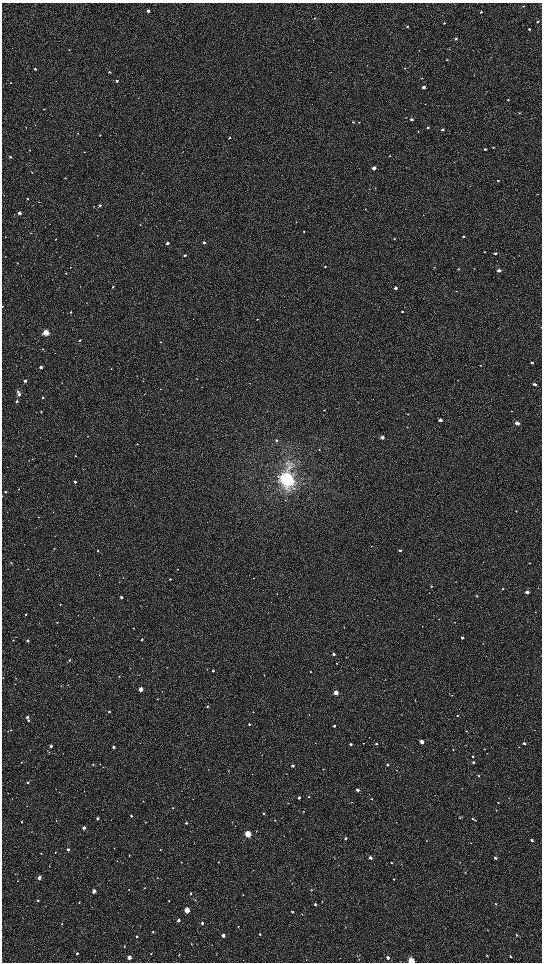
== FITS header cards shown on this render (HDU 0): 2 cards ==
NAXIS1  =                 1080 / length of data axis 1
NAXIS2  =                 1920 / length of data axis 2

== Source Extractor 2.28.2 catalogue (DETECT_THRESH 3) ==
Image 1080 x 1920 px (HDU 0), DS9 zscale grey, zoomed out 1/2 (1 PNG px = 2 x 2 image px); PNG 544 x 964 px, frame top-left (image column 1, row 1919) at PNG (2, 3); no overlay
Background 105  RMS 68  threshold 203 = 3 sigma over >= 5 px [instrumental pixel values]
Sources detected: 313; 13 cannot appear on this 1/2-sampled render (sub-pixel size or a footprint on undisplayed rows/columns) and are not listed; the other 300 listed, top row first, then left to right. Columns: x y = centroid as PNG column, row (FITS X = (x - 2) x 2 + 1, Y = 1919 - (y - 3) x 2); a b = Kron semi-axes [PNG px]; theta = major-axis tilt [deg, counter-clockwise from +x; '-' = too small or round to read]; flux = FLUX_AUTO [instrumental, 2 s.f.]
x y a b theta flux
524 6 3 2 - 8.1e+03
148 11 2 2 - 4.5e+04
481 12 3 2 - 2.2e+04
314 18 2 2 - 9.3e+03
537 22 3 2 - 1.8e+04
444 23 3 2 - 1.5e+04
407 26 2 2 - 1.0e+04
529 29 2 2 - 1.8e+04
456 39 3 2 - 2.5e+04
69 50 2 2 - 6.7e+03
419 50 2 2 - 4.4e+03
447 60 3 2 - 9.3e+03
35 69 2 2 - 3.4e+04
109 72 5 2 - 1.8e+04
421 78 2 2 - 6.3e+03
117 81 2 2 - 4.3e+04
11 83 2 2 - 9.0e+03
423 87 2 2 - 6.8e+04
138 98 2 2 - 4.6e+03
508 100 3 2 - 1.0e+04
44 109 2 2 - 9.1e+03
520 113 3 2 - 9.6e+03
406 118 2 2 - 5.4e+03
411 119 3 2 - 3.5e+04
353 122 2 2 - 1.2e+04
359 122 2 2 - 8.6e+03
35 125 2 1 - 4.1e+03
26 127 3 2 - 6.3e+03
428 127 2 2 - 2.0e+04
442 129 2 2 - 4.0e+04
418 132 2 2 - 4.8e+03
78 133 2 2 - 7.8e+03
100 135 3 2 - 1.3e+04
230 137 2 2 - 1.6e+04
493 147 3 2 - 7.6e+03
485 149 3 2 - 1.9e+04
29 150 2 2 - 1.2e+04
84 152 2 2 - 6.9e+03
389 156 2 2 - 9.1e+03
10 157 2 2 - 2.5e+04
454 162 2 2 - 4.0e+03
374 168 3 2 - 1.1e+05
32 172 3 2 - 8.3e+03
142 173 2 2 - 4.3e+03
65 178 2 2 - 8.6e+03
498 181 3 2 - 1.2e+04
375 188 2 2 - 5.3e+03
537 194 3 2 - 8.0e+03
4 195 2 1 - 3.4e+03
27 199 2 2 - 1.4e+04
39 202 2 2 - 4.0e+03
100 205 2 2 - 3.0e+04
94 206 2 2 - 5.8e+03
365 209 2 2 - 5.7e+03
19 213 2 2 - 8.0e+04
140 225 3 2 - 5.6e+03
304 231 2 2 - 7.6e+03
30 233 2 2 - 5.4e+03
97 235 2 1 - 3.6e+03
463 236 2 2 - 2.5e+04
5 237 2 2 - 5.5e+03
56 239 2 2 - 8.7e+03
394 239 3 2 - 9.5e+03
204 242 2 2 - 6.1e+04
167 243 2 2 - 6.6e+04
484 252 3 2 - 9.2e+03
495 253 2 2 - 3.7e+04
185 255 2 2 - 3.1e+04
5 256 2 2 - 5.5e+03
17 263 2 2 - 7.7e+03
70 267 2 2 - 6.7e+03
325 267 2 2 - 1.5e+04
434 267 2 2 - 6.2e+03
474 268 3 2 - 5.9e+03
458 269 2 2 - 1.4e+04
499 270 3 2 - 9.0e+04
66 273 2 2 - 8.5e+03
52 280 2 1 - 3.6e+03
113 287 2 2 - 1.6e+04
396 288 2 2 - 4.0e+04
2 306 2 2 - 9.8e+03
71 312 2 2 - 1.4e+04
402 312 2 2 - 2.8e+04
257 319 3 2 - 8.8e+03
46 333 3 3 - 6.7e+05
22 334 2 1 - 2.8e+03
80 340 2 2 - 2.6e+04
160 342 2 2 - 1.4e+04
42 349 2 2 - 9.3e+03
532 363 2 2 - 3.5e+04
480 365 2 2 - 7.6e+03
41 367 2 2 - 8.3e+04
111 369 2 1 - 2.8e+03
458 380 2 2 - 3.8e+03
25 381 2 2 - 7.2e+04
250 383 2 2 - 3.7e+03
535 384 3 2 - 6.8e+04
160 389 2 2 - 5.8e+03
18 391 3 2 - 2.2e+04
19 394 2 2 - 5.8e+04
144 394 2 2 - 4.5e+03
42 397 2 2 - 2.1e+04
17 401 2 2 - 2.8e+04
324 410 2 2 - 6.8e+03
512 411 2 2 - 7.8e+03
41 412 2 2 - 1.1e+04
408 414 2 2 - 8.7e+03
440 420 3 2 - 1.1e+05
517 423 3 2 - 1.4e+05
88 436 2 2 - 5.9e+03
382 437 2 2 - 1.2e+05
276 440 3 3 - 2.3e+04
137 444 2 2 - 5.4e+03
319 450 2 2 - 6.1e+03
75 456 2 2 - 1.0e+04
32 459 2 1 - 3.5e+03
29 460 2 2 - 4.5e+03
286 478 8 7 - 2.2e+06
75 482 2 2 - 3.1e+04
5 492 2 2 - 2.0e+04
285 500 3 2 - 5.6e+03
516 511 2 2 - 6.9e+03
39 517 2 2 - 6.1e+03
55 536 2 2 - 5.0e+03
372 546 2 2 - 5.1e+03
54 549 3 2 - 1.1e+04
400 550 2 2 - 3.9e+04
98 551 2 2 - 9.7e+03
11 563 3 2 - 1.1e+04
529 563 2 2 - 7.6e+03
28 569 2 2 - 6.7e+03
177 569 2 2 - 8.4e+03
123 578 2 2 - 4.2e+03
254 578 2 2 - 5.6e+03
170 579 2 2 - 1.9e+04
119 582 2 2 - 4.7e+03
431 586 3 2 - 1.6e+04
538 588 3 2 - 3.9e+03
503 589 3 2 - 1.4e+04
527 592 3 2 - 8.9e+04
477 596 3 2 - 1.4e+04
121 597 2 2 - 5.9e+04
60 604 2 2 - 9.3e+03
535 612 2 2 - 4.8e+03
26 614 2 2 - 1.8e+04
57 622 2 2 - 9.5e+03
454 622 2 2 - 4.9e+03
422 626 2 1 - 3.9e+03
133 628 2 2 - 6.6e+03
344 628 2 2 - 4.1e+03
462 638 2 2 - 3.1e+04
142 639 2 2 - 3.2e+04
13 640 2 2 - 1.1e+04
27 641 2 2 - 5.1e+04
55 645 3 2 - 4.4e+03
334 654 2 2 - 3.9e+04
346 657 2 1 - 4.2e+03
69 660 2 2 - 2.1e+04
337 663 2 2 - 1.7e+04
167 667 2 2 - 5.6e+03
213 671 2 2 - 2.4e+04
264 675 2 2 - 6.1e+03
119 677 2 2 - 4.5e+03
3 678 2 2 - 7.3e+03
16 678 2 2 - 5.4e+03
68 685 2 2 - 5.3e+03
61 686 2 2 - 5.8e+03
141 689 2 2 - 2.7e+05
162 691 2 2 - 4.1e+03
336 693 3 2 - 2.7e+05
449 693 3 2 - 5.1e+03
157 699 2 1 - 7.3e+03
415 700 2 2 - 4.0e+03
207 706 2 2 - 9.6e+03
109 712 2 2 - 2.1e+04
253 712 2 1 - 4.7e+03
309 715 2 2 - 4.0e+03
401 715 2 2 - 4.8e+03
457 716 3 2 - 1.3e+04
27 717 2 2 - 4.8e+04
28 721 3 2 - 1.6e+04
249 724 2 2 - 2.7e+04
334 726 3 2 - 1.8e+04
10 730 2 2 - 8.0e+03
8 731 3 2 - 6.1e+03
467 731 2 2 - 4.6e+03
422 742 3 2 - 1.7e+05
363 743 2 1 - 6.4e+03
524 743 3 2 - 3.3e+04
350 744 2 2 - 3.3e+04
376 744 2 2 - 2.7e+04
51 746 2 2 - 4.3e+04
113 747 2 2 - 5.7e+04
519 747 2 2 - 4.7e+03
453 749 2 2 - 8.4e+03
484 749 3 2 - 6.4e+03
30 750 2 1 - 3.2e+03
47 750 2 2 - 5.2e+03
472 756 2 2 - 1.0e+04
21 762 2 2 - 8.2e+03
473 762 2 2 - 2.6e+04
93 764 2 2 - 1.3e+04
388 765 2 2 - 1.9e+04
293 766 2 2 - 4.3e+04
103 767 2 1 - 4.5e+03
323 769 2 2 - 8.8e+03
396 770 2 2 - 5.9e+03
228 771 2 2 - 7.4e+03
479 776 3 2 - 1.1e+04
28 782 2 2 - 2.6e+04
462 788 2 2 - 5.5e+03
358 790 2 2 - 6.5e+04
308 797 3 2 - 9.2e+03
299 798 2 2 - 3.5e+04
508 798 2 1 - 3.7e+03
193 799 2 1 - 2.9e+03
372 799 2 2 - 1.1e+04
143 801 2 2 - 8.3e+03
352 802 2 2 - 5.2e+03
288 803 2 1 - 5.2e+03
498 803 3 2 - 1.0e+04
173 808 3 2 - 6.9e+03
496 810 2 2 - 4.7e+03
303 811 2 2 - 7.9e+03
263 814 3 2 - 1.5e+04
131 816 2 2 - 2.9e+04
98 818 2 2 - 6.1e+04
460 818 3 3 - 8.2e+03
472 819 4 2 - 1.1e+04
275 820 2 2 - 9.6e+03
476 820 3 2 - 8.0e+03
56 821 2 2 - 4.8e+03
22 822 2 2 - 1.3e+04
397 822 2 2 - 4.9e+03
186 823 2 2 - 1.9e+04
84 828 2 2 - 7.7e+04
256 831 3 2 - 4.2e+03
248 834 3 3 - 7.0e+05
345 838 2 2 - 2.7e+04
532 840 3 2 - 3.2e+04
426 841 2 2 - 4.5e+03
471 843 2 2 - 4.0e+03
114 848 2 2 - 8.6e+03
68 849 2 2 - 4.2e+04
160 850 2 2 - 8.1e+03
55 852 2 2 - 8.1e+03
41 854 2 2 - 9.4e+03
129 855 2 2 - 8.8e+03
370 858 3 2 - 5.1e+04
495 858 3 3 - 2.7e+04
117 861 2 1 - 4.0e+03
181 862 3 2 - 6.4e+03
218 862 2 2 - 8.8e+03
460 862 2 2 - 4.6e+03
391 863 3 2 - 1.3e+04
49 866 2 2 - 7.1e+03
465 873 2 2 - 4.7e+03
15 874 2 2 - 5.8e+03
39 878 3 2 - 9.3e+04
157 878 2 2 - 6.7e+03
394 879 2 2 - 1.1e+04
17 881 2 2 - 4.7e+03
145 888 3 2 - 9.1e+03
129 890 2 2 - 5.3e+03
311 890 2 2 - 1.2e+04
94 891 3 2 - 1.3e+05
191 894 2 2 - 1.8e+04
243 895 2 1 - 4.3e+03
38 900 2 2 - 1.8e+04
195 900 3 2 - 9.4e+03
169 901 2 2 - 1.0e+04
79 902 2 2 - 9.9e+03
322 902 3 2 - 6.7e+03
315 904 3 2 - 2.4e+04
496 904 3 3 - 1.2e+04
187 910 3 3 - 4.1e+05
292 912 3 2 - 1.7e+04
302 914 3 2 - 4.1e+03
179 920 2 2 - 5.2e+04
202 923 3 2 - 3.0e+04
62 924 3 2 - 6.2e+03
238 927 2 2 - 7.7e+03
346 927 2 2 - 5.8e+03
153 932 2 2 - 1.4e+04
260 934 2 2 - 1.2e+04
517 935 3 2 - 1.4e+04
223 936 3 2 - 5.7e+04
137 937 3 2 - 1.7e+04
191 944 3 2 - 4.4e+03
124 946 3 3 - 8.4e+03
77 953 3 3 - 1.8e+04
151 954 2 2 - 1.0e+04
179 954 3 2 - 7.6e+03
357 956 3 2 - 5.4e+03
487 956 4 3 - 1.2e+04
510 956 4 2 - 1.2e+04
129 957 3 2 - 1.2e+05
388 958 3 2 - 4.5e+04
359 959 3 2 - 6.4e+03
411 961 3 3 - 6.3e+05
At the frame edge (FLAGS 8, measured only in part): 3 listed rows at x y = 2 306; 3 678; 411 961
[13 sub-pixel or undisplayed-footprint detections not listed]